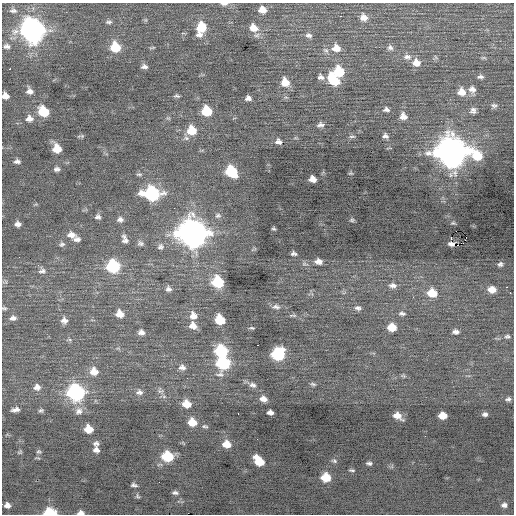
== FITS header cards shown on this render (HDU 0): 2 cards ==
NAXIS1  =                  512 / Axis length
NAXIS2  =                  512 / Axis length

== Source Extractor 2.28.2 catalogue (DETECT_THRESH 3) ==
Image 512 x 512 px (HDU 0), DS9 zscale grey, 1 PNG px = 1 image px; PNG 516 x 516 px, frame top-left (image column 1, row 512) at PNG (2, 3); no overlay
Background -0.0294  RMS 0.81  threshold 2.44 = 3 sigma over >= 5 px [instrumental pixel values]
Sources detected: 150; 1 with non-positive FLUX_AUTO (blend fragments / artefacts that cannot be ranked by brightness) is not listed; the other 149 listed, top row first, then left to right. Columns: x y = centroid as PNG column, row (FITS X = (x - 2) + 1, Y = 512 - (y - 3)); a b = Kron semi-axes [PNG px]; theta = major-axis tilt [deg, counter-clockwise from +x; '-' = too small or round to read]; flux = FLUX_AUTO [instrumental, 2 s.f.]
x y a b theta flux
224 4 9 4 0 200
262 10 8 7 - 510
13 11 7 5 -4 110
340 16 2 2 - 280
364 17 9 8 - 370
109 22 9 5 4 130
201 27 11 9 80 1300
253 28 11 9 -37 580
32 31 11 10 - 32000
199 35 9 6 -1 250
309 35 8 6 -10 170
7 46 7 6 - 150
115 47 9 8 - 1700
152 48 8 3 15 60
336 48 10 9 - 550
390 48 8 7 - 160
326 50 9 5 -37 140
407 57 11 8 -5 280
483 58 8 4 -8 79
416 63 9 8 - 500
144 67 7 5 2 170
10 69 2 2 - 280
339 71 9 8 - 1800
321 77 9 7 -15 210
480 77 7 4 4 150
334 80 13 8 -53 2000
285 82 9 8 - 710
472 89 10 8 -52 330
29 91 8 7 - 270
462 92 10 9 - 570
5 96 6 6 - 370
177 96 7 4 -9 99
248 98 6 5 - 210
494 105 9 6 -12 150
386 110 8 6 -2 170
44 111 9 7 -38 1900
207 111 8 7 - 1700
473 111 8 8 - 210
403 116 9 8 - 380
29 118 10 9 - 340
168 118 6 4 -18 63
320 125 9 6 3 190
192 130 9 9 - 1300
81 136 9 3 9 84
352 136 9 3 0 85
385 136 8 7 - 190
278 142 7 6 - 220
57 149 8 7 - 900
451 152 13 12 - 82000
477 156 12 9 -45 1600
17 161 7 5 -2 160
57 169 7 6 - 160
231 171 9 7 -48 2700
350 173 6 5 - 72
139 174 8 4 0 97
312 179 6 6 - 380
152 194 12 9 -7 6900
218 216 8 7 - 150
98 217 7 6 - 160
120 219 8 7 - 210
352 220 6 4 0 86
453 223 6 4 18 65
18 224 6 5 - 220
273 228 3 3 - 67
193 233 12 11 - 63000
71 235 11 7 -8 390
451 238 3 2 - 290
77 239 9 5 3 210
125 239 11 7 -70 260
140 243 9 7 -14 170
62 244 7 7 - 140
458 245 2 2 - 160
161 247 9 8 - 210
294 254 5 4 - 130
19 257 2 2 - 81
318 261 7 5 -10 300
500 264 5 5 - 120
113 266 9 8 - 4500
42 271 10 8 4 220
6 282 6 4 -72 87
218 282 8 8 - 3000
393 285 10 6 -1 240
507 287 2 2 - 280
168 289 8 8 - 200
492 290 8 6 -6 510
432 293 9 8 - 1100
510 293 3 2 - 71
276 307 11 6 -8 200
4 308 7 4 -9 91
358 308 9 6 -4 160
402 313 8 5 -8 130
120 314 8 7 - 530
293 315 11 4 -2 99
193 316 10 9 - 400
13 318 9 6 8 220
64 320 8 7 - 270
220 320 8 7 - 1800
193 326 9 8 - 440
392 327 8 6 -9 810
252 328 7 3 -7 71
141 332 7 6 - 240
456 332 6 4 -9 190
507 336 7 5 2 100
70 340 6 4 -19 82
257 345 2 2 - 64
221 351 9 8 - 3400
278 354 9 8 - 4600
223 363 9 9 - 4600
182 367 9 7 -14 240
94 371 9 9 - 600
403 376 6 4 -30 73
313 384 8 5 -15 110
253 385 10 7 -14 230
37 387 9 7 10 300
160 391 9 5 9 140
139 392 10 7 -7 210
76 393 10 9 - 10000
263 399 8 6 -20 330
508 399 7 5 6 150
186 404 8 7 - 680
15 410 8 5 9 230
41 410 6 5 - 100
79 411 11 10 - 330
270 412 6 4 -9 230
238 414 3 2 - 130
485 414 6 5 - 160
397 416 9 6 -28 550
443 416 7 5 -1 760
192 422 8 7 - 810
205 426 7 4 -5 86
88 429 7 6 - 820
96 443 7 7 - 160
227 444 8 7 - 650
96 450 7 6 - 210
38 451 6 5 - 85
20 452 7 4 27 70
167 456 9 8 - 2400
259 461 10 7 -45 1200
334 461 8 5 -22 110
369 463 7 4 -7 130
352 470 7 3 -6 80
326 477 8 7 - 1200
134 485 6 4 -10 130
175 493 9 5 -7 150
137 496 7 5 -67 92
7 505 6 5 - 240
504 505 7 5 4 190
50 512 9 5 -5 1800
81 513 7 4 3 230
At the frame edge (FLAGS 8, measured only in part): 5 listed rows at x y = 224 4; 5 96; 4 308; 50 512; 81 513
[1 non-positive-flux detection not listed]